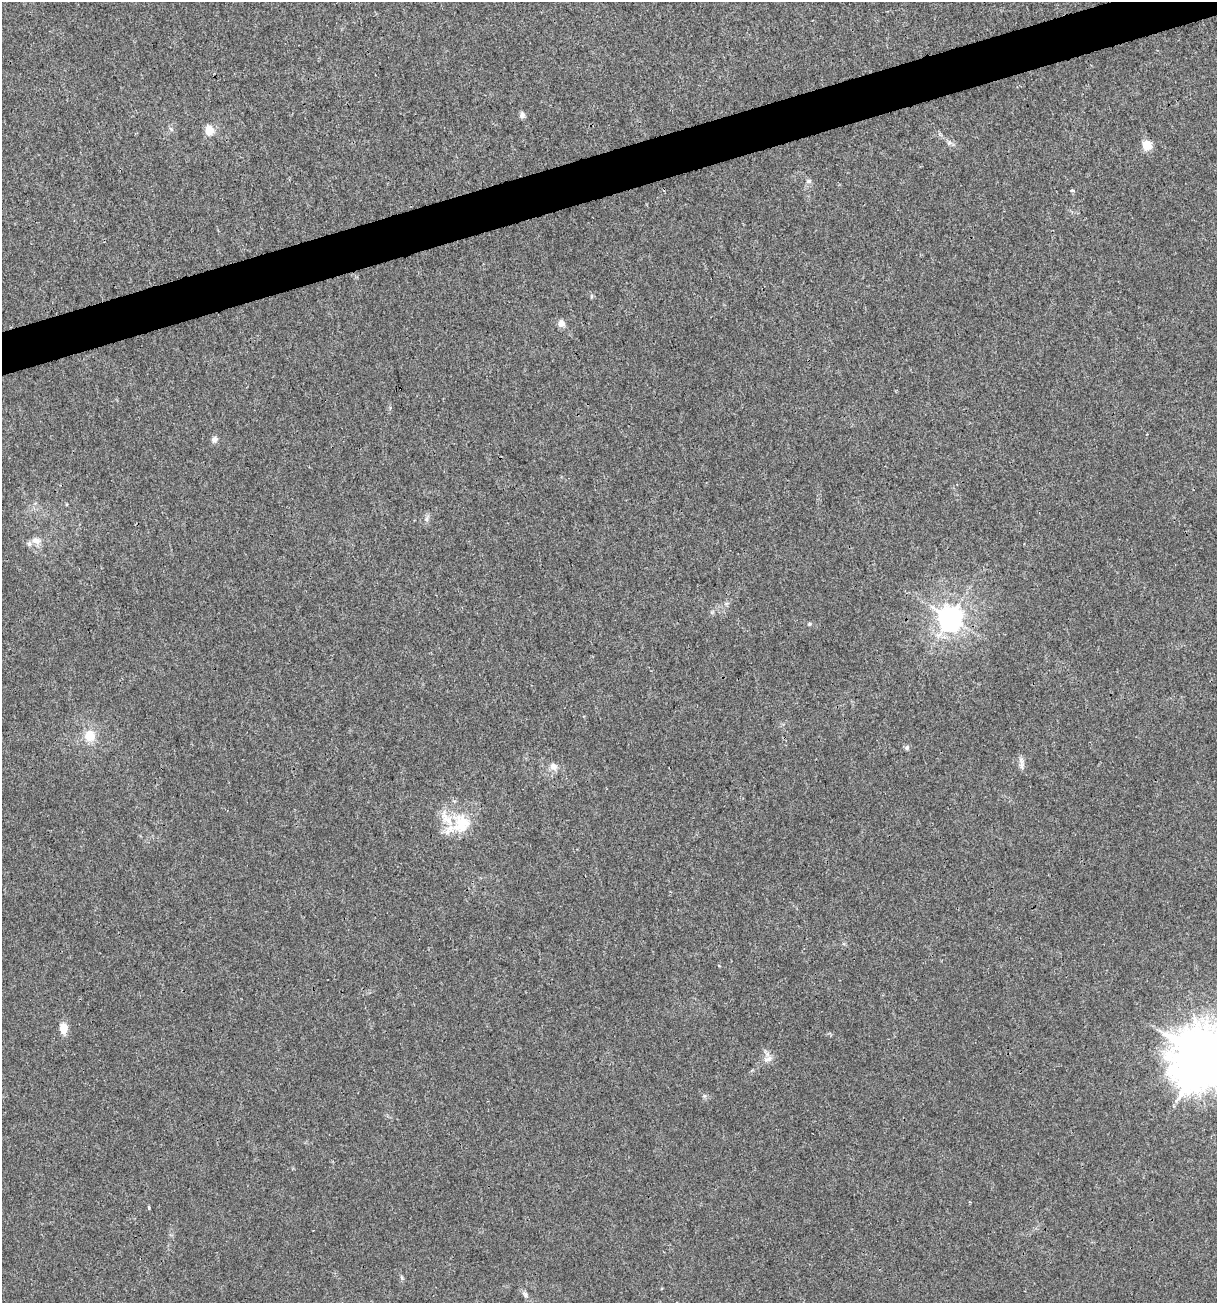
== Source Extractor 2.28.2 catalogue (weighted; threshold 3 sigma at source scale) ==
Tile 10 of 4 x 4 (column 2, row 3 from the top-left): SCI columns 1317-2531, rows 1302-2602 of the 5012 x 5207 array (HDU 1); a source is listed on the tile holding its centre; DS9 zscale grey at full resolution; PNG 1219 x 1305 px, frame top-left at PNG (2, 2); no overlay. Shown black and unused: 3% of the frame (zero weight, under 3 of 4 exposures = <1% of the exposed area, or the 3 px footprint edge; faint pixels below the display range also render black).
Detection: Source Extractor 2.28.2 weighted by HDU 2 'WHT'; one run over the whole footprint, this tile lists its part. Background 0.00294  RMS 0.0027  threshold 0.0121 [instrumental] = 3 sigma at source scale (4.5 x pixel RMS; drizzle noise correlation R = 1.50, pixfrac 1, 0.0396/0.0396 arcsec/px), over >= 5 px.
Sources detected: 27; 2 inside a brighter listed object's ellipse — not listed separately; the other 25 listed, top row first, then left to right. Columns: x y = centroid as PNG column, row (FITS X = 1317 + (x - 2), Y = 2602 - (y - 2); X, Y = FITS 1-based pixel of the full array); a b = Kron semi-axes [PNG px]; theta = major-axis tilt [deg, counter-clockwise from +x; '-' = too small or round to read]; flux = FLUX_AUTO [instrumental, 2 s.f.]
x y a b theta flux
522 115 7 6 - 0.87
209 130 5 5 - 9.5
949 143 7 6 - 0.67
1147 145 5 5 - 11
808 181 7 5 21 0.59
1072 190 5 4 - 0.37
591 296 6 4 -72 0.37
561 323 9 8 - 1.5
214 440 8 7 - 1
426 519 6 6 - 0.66
36 541 12 8 -20 1.8
950 618 8 8 - 270
809 624 5 4 - 0.32
90 736 13 12 - 4.6
907 748 7 5 64 0.53
1021 761 10 5 -63 1.1
553 767 10 8 -35 1.7
461 823 29 25 78 10
719 965 3 2 - 0.34
63 1028 12 8 -85 3.1
1204 1058 19 16 41 1700
768 1059 13 7 18 1.5
149 1207 3 3 - 0.72
401 1277 6 4 -70 0.4
525 1294 8 6 -74 0.71
Isophote crosses this tile's border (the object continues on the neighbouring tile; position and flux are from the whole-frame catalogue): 1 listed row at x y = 1204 1058